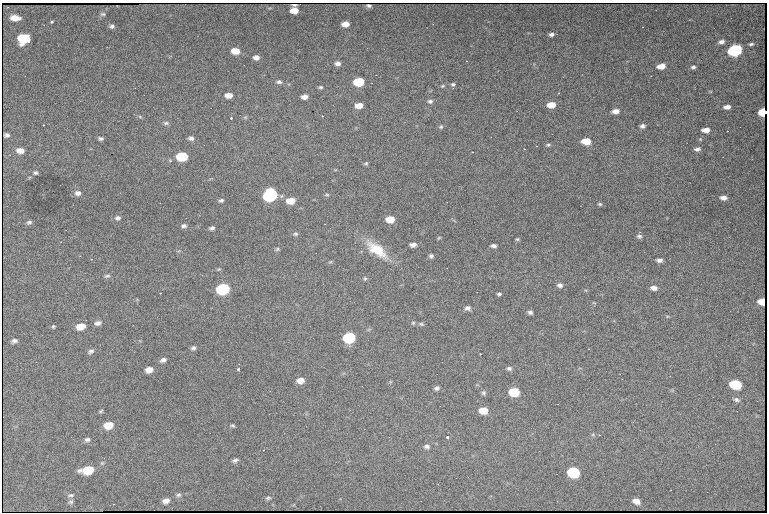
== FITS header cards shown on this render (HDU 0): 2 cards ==
NAXIS1  =                  765 /fastest changing axis
NAXIS2  =                  510 /next to fastest changing axis

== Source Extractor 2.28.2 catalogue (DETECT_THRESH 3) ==
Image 765 x 510 px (HDU 0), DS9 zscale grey, 1 PNG px = 1 image px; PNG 769 x 514 px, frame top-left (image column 1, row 510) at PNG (2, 3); no overlay
Background 4260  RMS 39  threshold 117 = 3 sigma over >= 5 px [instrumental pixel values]
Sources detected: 121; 1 with non-positive FLUX_AUTO (blend fragments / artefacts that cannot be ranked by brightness) is not listed; the other 120 listed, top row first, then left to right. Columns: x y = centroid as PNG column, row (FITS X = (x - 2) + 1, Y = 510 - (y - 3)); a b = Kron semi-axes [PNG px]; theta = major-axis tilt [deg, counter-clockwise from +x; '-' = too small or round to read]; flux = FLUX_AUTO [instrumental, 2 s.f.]
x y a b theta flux
369 6 5 3 - 5900
294 11 6 5 - 31000
103 14 8 5 0 5500
15 18 8 5 -4 32000
51 22 4 3 - 3200
345 24 6 5 - 25000
112 26 6 5 - 7000
551 34 6 4 7 7900
24 39 9 7 -3 150000
721 42 6 4 14 10000
751 44 6 3 15 4800
735 50 8 6 11 500000
235 51 7 5 -8 35000
256 57 6 4 1 14000
338 64 6 5 - 11000
661 66 7 5 10 29000
693 67 5 4 - 5900
279 82 7 5 1 6600
359 82 7 5 2 140000
453 84 6 4 10 4800
443 86 6 4 20 3600
320 87 5 4 - 4000
229 95 6 5 - 23000
304 97 6 4 9 14000
430 101 6 5 - 6600
551 105 6 5 - 37000
359 106 6 5 - 28000
727 107 6 4 2 14000
615 111 7 4 6 16000
763 112 6 4 6 140000
323 116 3 2 - 2200
140 117 6 4 -20 3300
232 118 3 3 - 6300
166 123 7 5 1 5600
44 125 2 2 - 2000
642 126 6 5 - 8300
441 127 5 5 - 4400
706 130 7 4 2 21000
101 138 5 3 - 5800
191 138 7 5 -1 8400
586 141 7 5 0 52000
548 145 6 4 9 4200
525 149 4 2 - 1600
697 149 7 5 11 8400
20 151 8 6 -5 21000
182 157 7 6 - 140000
366 163 5 4 - 4100
35 173 5 5 - 5200
78 193 8 6 0 10000
270 195 8 7 - 500000
327 195 5 5 - 3500
723 198 7 5 -6 14000
221 200 6 4 21 5400
290 201 7 5 4 45000
600 204 6 4 -15 3900
118 218 7 6 - 7700
390 219 7 5 0 50000
29 222 7 5 15 6400
184 226 6 5 - 7500
212 228 5 4 - 6900
295 234 7 5 20 4700
639 236 7 5 -8 6400
439 238 5 3 - 2800
517 239 5 4 - 3600
413 245 6 4 2 12000
493 246 5 4 - 8100
277 249 6 4 24 3900
377 250 31 12 -38 75000
431 256 4 4 - 5800
659 260 6 4 -2 9500
330 262 6 3 17 3000
219 269 6 4 12 3100
107 276 8 5 14 5300
365 279 5 4 - 3700
560 285 7 5 -3 8000
654 288 7 5 -6 15000
223 289 8 6 10 330000
161 293 2 2 - 1900
499 294 4 3 - 4300
762 302 6 5 - 17000
594 303 6 3 -19 2300
468 308 6 5 - 9000
530 312 5 4 - 6800
98 323 8 6 12 10000
413 323 5 5 - 3800
421 324 8 5 -10 4600
53 326 4 4 - 3400
81 326 8 6 15 34000
349 338 7 6 - 290000
14 341 5 4 - 7600
193 348 6 5 - 6400
91 351 8 5 28 6900
481 354 3 2 - 2900
163 360 7 5 19 9600
509 368 7 5 -2 6600
239 369 3 3 - 9400
149 370 7 5 16 22000
300 380 7 6 - 21000
735 384 8 6 -15 170000
437 388 7 5 28 6500
514 392 7 6 - 97000
484 393 7 6 - 5600
736 400 8 5 -19 7100
483 410 7 6 - 42000
101 411 5 4 - 3400
108 425 8 6 13 41000
233 425 5 4 - 3700
593 435 6 4 -18 3600
448 437 3 3 - 13000
87 439 7 6 - 7000
427 446 7 5 -6 7400
235 460 7 4 21 6600
88 470 11 6 10 79000
573 472 8 7 - 220000
71 495 9 5 8 6200
178 495 7 5 3 5300
268 498 8 5 9 5100
166 501 7 5 20 13000
636 501 6 5 - 17000
71 502 7 6 - 5800
At the frame edge (FLAGS 8, measured only in part): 1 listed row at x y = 763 112
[1 non-positive-flux detection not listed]